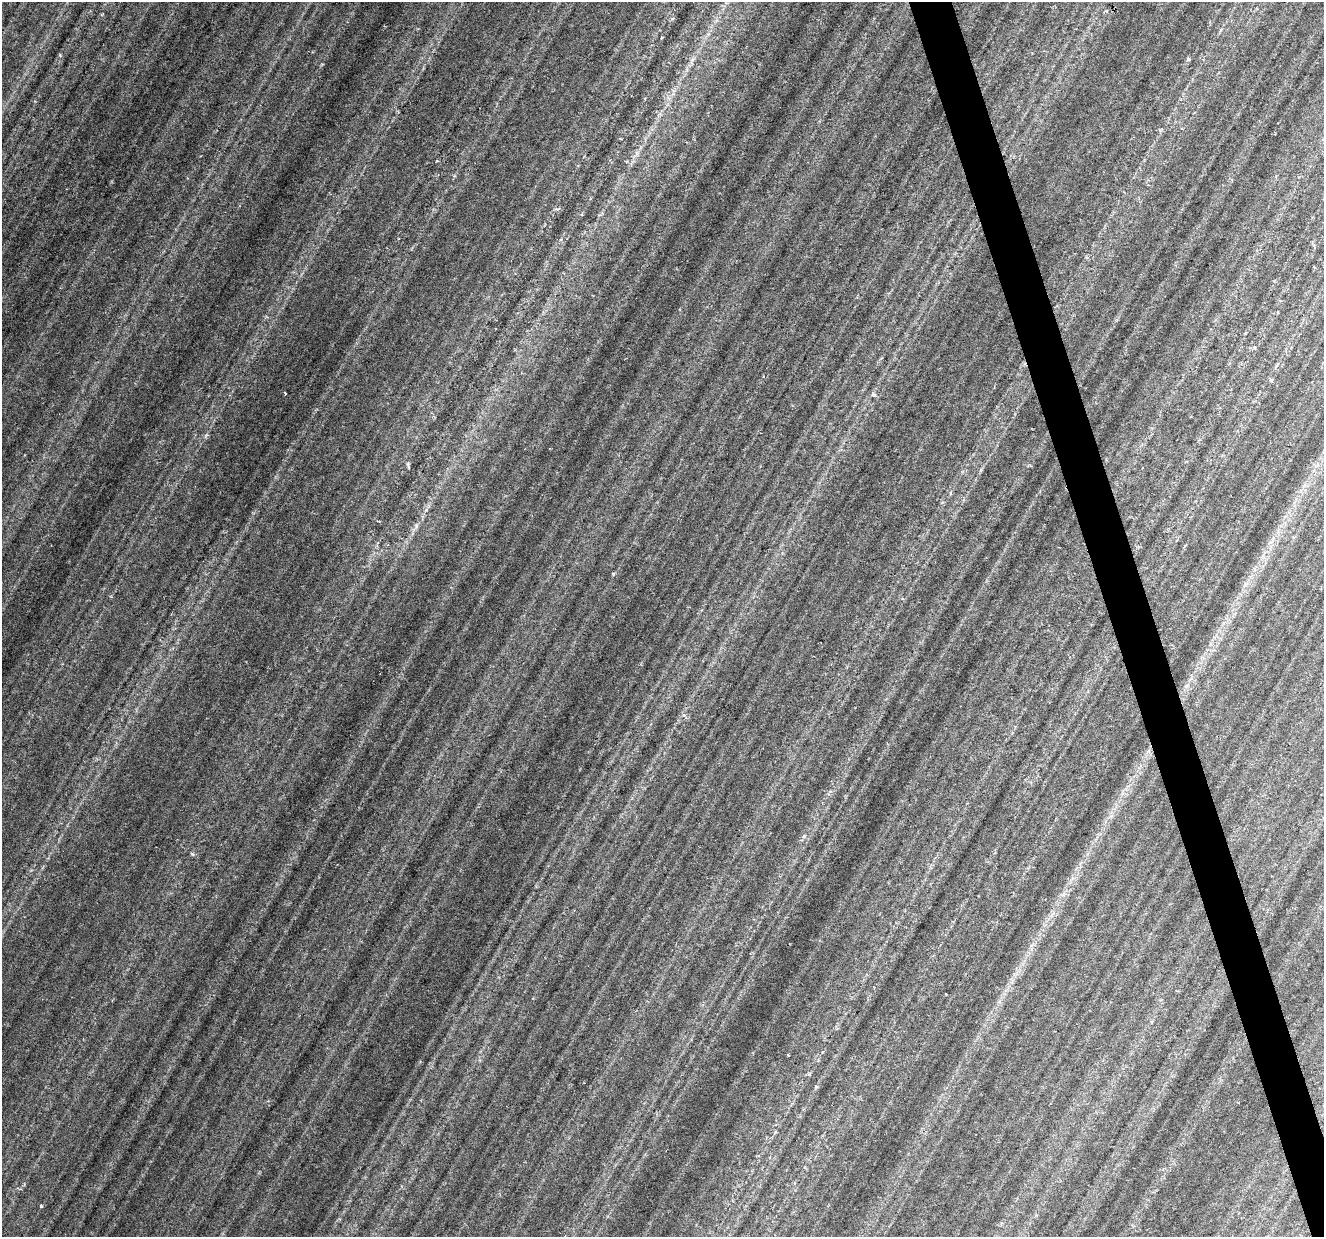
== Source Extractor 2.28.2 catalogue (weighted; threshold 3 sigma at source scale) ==
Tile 6 of 4 x 4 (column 2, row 2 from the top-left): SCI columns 1323-2644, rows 2526-3760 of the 5293 x 5112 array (HDU 1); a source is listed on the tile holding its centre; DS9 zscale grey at full resolution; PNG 1326 x 1239 px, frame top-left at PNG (2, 2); no overlay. Shown black and unused: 3% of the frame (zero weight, under 3 of 6 exposures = <1% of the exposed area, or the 3 px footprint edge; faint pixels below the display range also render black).
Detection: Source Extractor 2.28.2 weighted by HDU 2 'WHT'; one run over the whole footprint, this tile lists its part. Background 0.0394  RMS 0.0029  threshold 0.012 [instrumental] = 3 sigma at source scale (4.09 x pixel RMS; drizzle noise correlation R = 1.36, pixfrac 0.8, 0.0396/0.0396 arcsec/px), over >= 5 px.
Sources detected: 4; all 4 listed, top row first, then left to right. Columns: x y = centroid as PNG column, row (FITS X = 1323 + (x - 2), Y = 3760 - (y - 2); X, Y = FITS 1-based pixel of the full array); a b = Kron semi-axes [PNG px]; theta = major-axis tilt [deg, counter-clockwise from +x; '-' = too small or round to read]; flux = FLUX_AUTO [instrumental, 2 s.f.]
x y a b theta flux
1271 380 5 4 - 0.32
285 393 3 2 - 0.19
613 574 4 4 - 0.37
41 1206 4 4 - 0.35